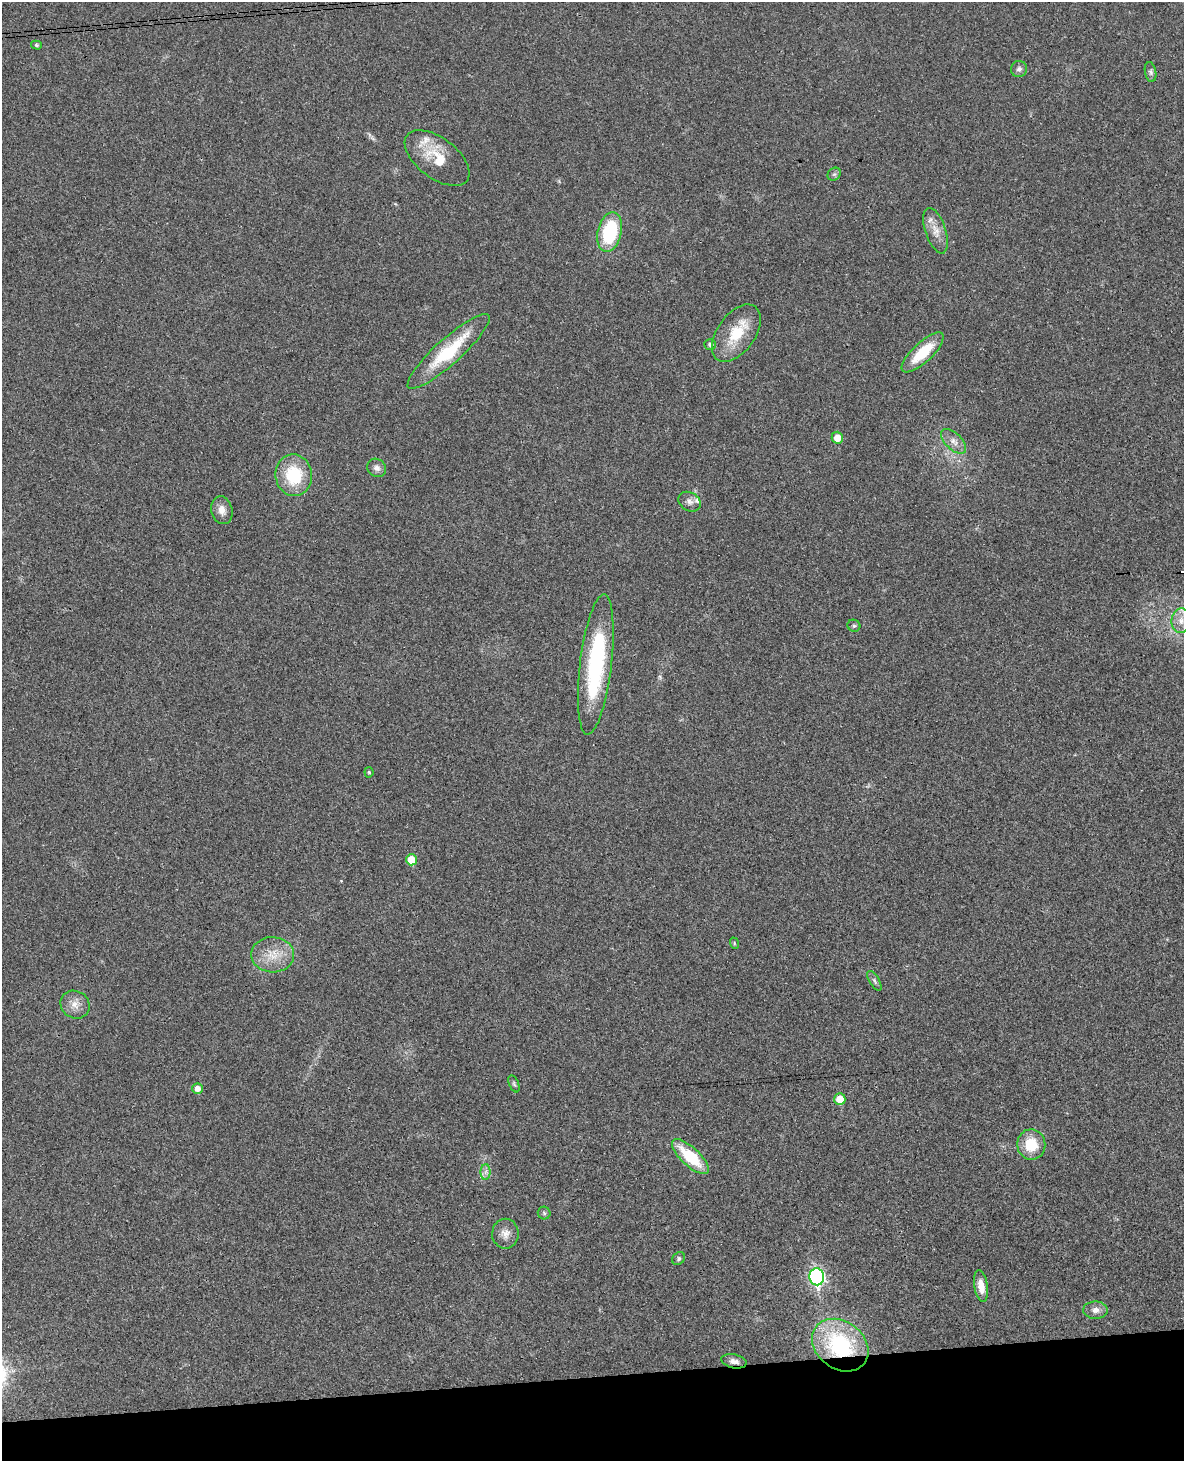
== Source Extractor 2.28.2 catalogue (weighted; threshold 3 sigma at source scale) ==
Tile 10 of 4 x 3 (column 2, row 3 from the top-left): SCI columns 1243-2424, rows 254-1712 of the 4844 x 4777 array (HDU 1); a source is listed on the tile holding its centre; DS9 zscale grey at full resolution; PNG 1186 x 1463 px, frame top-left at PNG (2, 2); each listed source drawn as its Kron ellipse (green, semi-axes under 4 px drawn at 4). Shown black and unused: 6% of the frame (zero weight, under 3 of 4 exposures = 6% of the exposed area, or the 3 px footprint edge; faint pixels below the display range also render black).
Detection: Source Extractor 2.28.2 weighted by HDU 2 'WHT'; one run over the whole footprint, this tile lists its part. Background 0.035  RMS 0.0042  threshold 0.0187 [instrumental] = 3 sigma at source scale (4.5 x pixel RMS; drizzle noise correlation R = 1.50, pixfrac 1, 0.05/0.05 arcsec/px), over >= 5 px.
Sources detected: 42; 2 inside a brighter listed object's ellipse — not listed separately; the other 40 listed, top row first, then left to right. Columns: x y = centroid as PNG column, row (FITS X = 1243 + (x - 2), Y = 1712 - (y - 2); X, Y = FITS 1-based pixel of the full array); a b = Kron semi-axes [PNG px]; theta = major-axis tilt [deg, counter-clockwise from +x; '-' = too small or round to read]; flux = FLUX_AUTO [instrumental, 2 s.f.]
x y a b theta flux
36 45 5 4 - 0.64
1019 69 8 8 - 1.4
1150 72 10 5 -79 1.2
437 158 38 20 -37 14
834 174 7 6 - 0.98
936 231 24 10 -72 5.2
610 232 20 12 76 27
736 333 32 19 55 15
710 344 5 5 - 1.2
449 351 54 12 42 25
923 352 27 9 43 15
837 438 6 5 - 4.6
954 441 15 8 -45 3.1
377 468 10 8 -36 2
294 475 21 18 -82 20
690 502 12 9 -29 2.2
222 510 14 10 -76 3.5
1181 620 12 9 84 3.9
854 626 6 6 - 0.8
596 664 70 16 83 51
369 772 5 4 - 0.6
411 860 5 5 - 8.5
734 943 6 3 -72 0.46
273 955 21 17 -3 9
874 981 11 5 -61 1.2
75 1005 15 13 -33 4.2
514 1084 9 5 -67 0.86
197 1089 5 5 - 2.8
840 1099 6 5 - 7.5
1031 1144 15 14 - 12
690 1157 23 9 -43 18
486 1172 8 5 89 1.4
544 1213 6 6 - 0.81
505 1234 15 13 89 3.6
679 1259 7 5 47 0.91
817 1277 8 7 - 89
981 1286 16 6 -80 4.6
1095 1310 12 8 -1 2.8
840 1345 30 24 -37 48
734 1361 13 7 -11 2.4
Overlapping masked pixels (flux is a lower limit): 3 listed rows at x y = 596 664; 840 1345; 734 1361